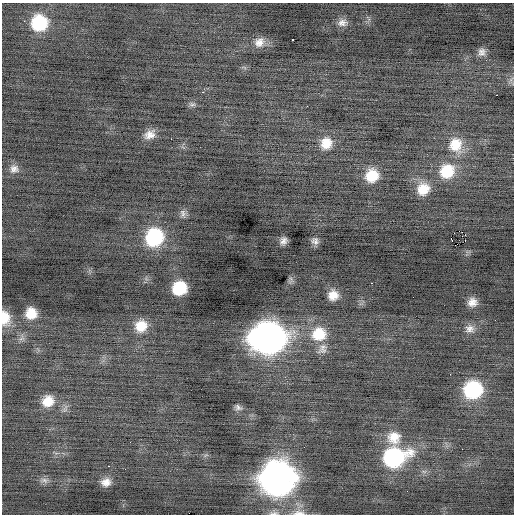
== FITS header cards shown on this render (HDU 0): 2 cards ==
NAXIS1  =                  512 / Axis length
NAXIS2  =                  512 / Axis length

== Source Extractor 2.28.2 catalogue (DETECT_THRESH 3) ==
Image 512 x 512 px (HDU 0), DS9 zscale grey, 1 PNG px = 1 image px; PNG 516 x 516 px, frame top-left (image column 1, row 512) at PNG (2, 3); no overlay
Background -0.114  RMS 0.88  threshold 2.63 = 3 sigma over >= 5 px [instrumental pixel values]
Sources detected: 49; all 49 listed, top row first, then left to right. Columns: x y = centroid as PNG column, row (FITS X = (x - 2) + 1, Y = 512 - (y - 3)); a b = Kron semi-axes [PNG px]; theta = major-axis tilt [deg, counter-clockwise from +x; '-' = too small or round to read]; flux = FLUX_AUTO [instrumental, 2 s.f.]
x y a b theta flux
24 21 3 2 - 66
39 23 15 14 - 3100
342 23 14 10 6 420
292 40 3 3 - 330
259 42 15 12 36 560
482 52 11 10 - 320
203 92 3 3 - 58
497 95 3 2 - 440
192 105 10 5 -5 160
307 106 2 2 - 140
150 134 14 11 30 560
171 139 2 2 - 170
326 143 15 13 67 950
455 145 18 16 89 1300
14 169 12 11 - 420
447 171 18 17 - 1900
372 176 14 13 - 1400
423 189 16 14 47 1200
183 213 13 7 -80 230
465 235 2 2 - 860
154 237 16 15 - 4900
451 239 3 2 - 530
283 241 7 6 - 270
315 241 9 8 - 270
371 283 3 2 - 180
179 288 12 11 - 2300
333 295 10 10 - 700
472 302 10 9 - 490
31 313 11 11 - 1000
5 318 16 10 -83 1000
141 326 14 13 - 1000
470 329 13 11 10 400
319 334 19 17 21 1800
21 338 10 3 21 120
268 338 21 17 3 47000
322 349 15 11 59 440
450 374 3 2 - 60
473 390 16 14 12 4900
48 401 14 13 - 970
238 407 9 7 -29 200
394 437 17 17 - 1100
462 449 2 2 - 60
394 457 21 15 15 7800
108 466 2 2 - 290
277 478 19 18 - 67000
44 480 11 7 -19 240
106 482 11 9 11 490
274 513 15 5 2 240
299 513 18 7 0 410
At the frame edge (FLAGS 8, measured only in part): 3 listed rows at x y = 5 318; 274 513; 299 513